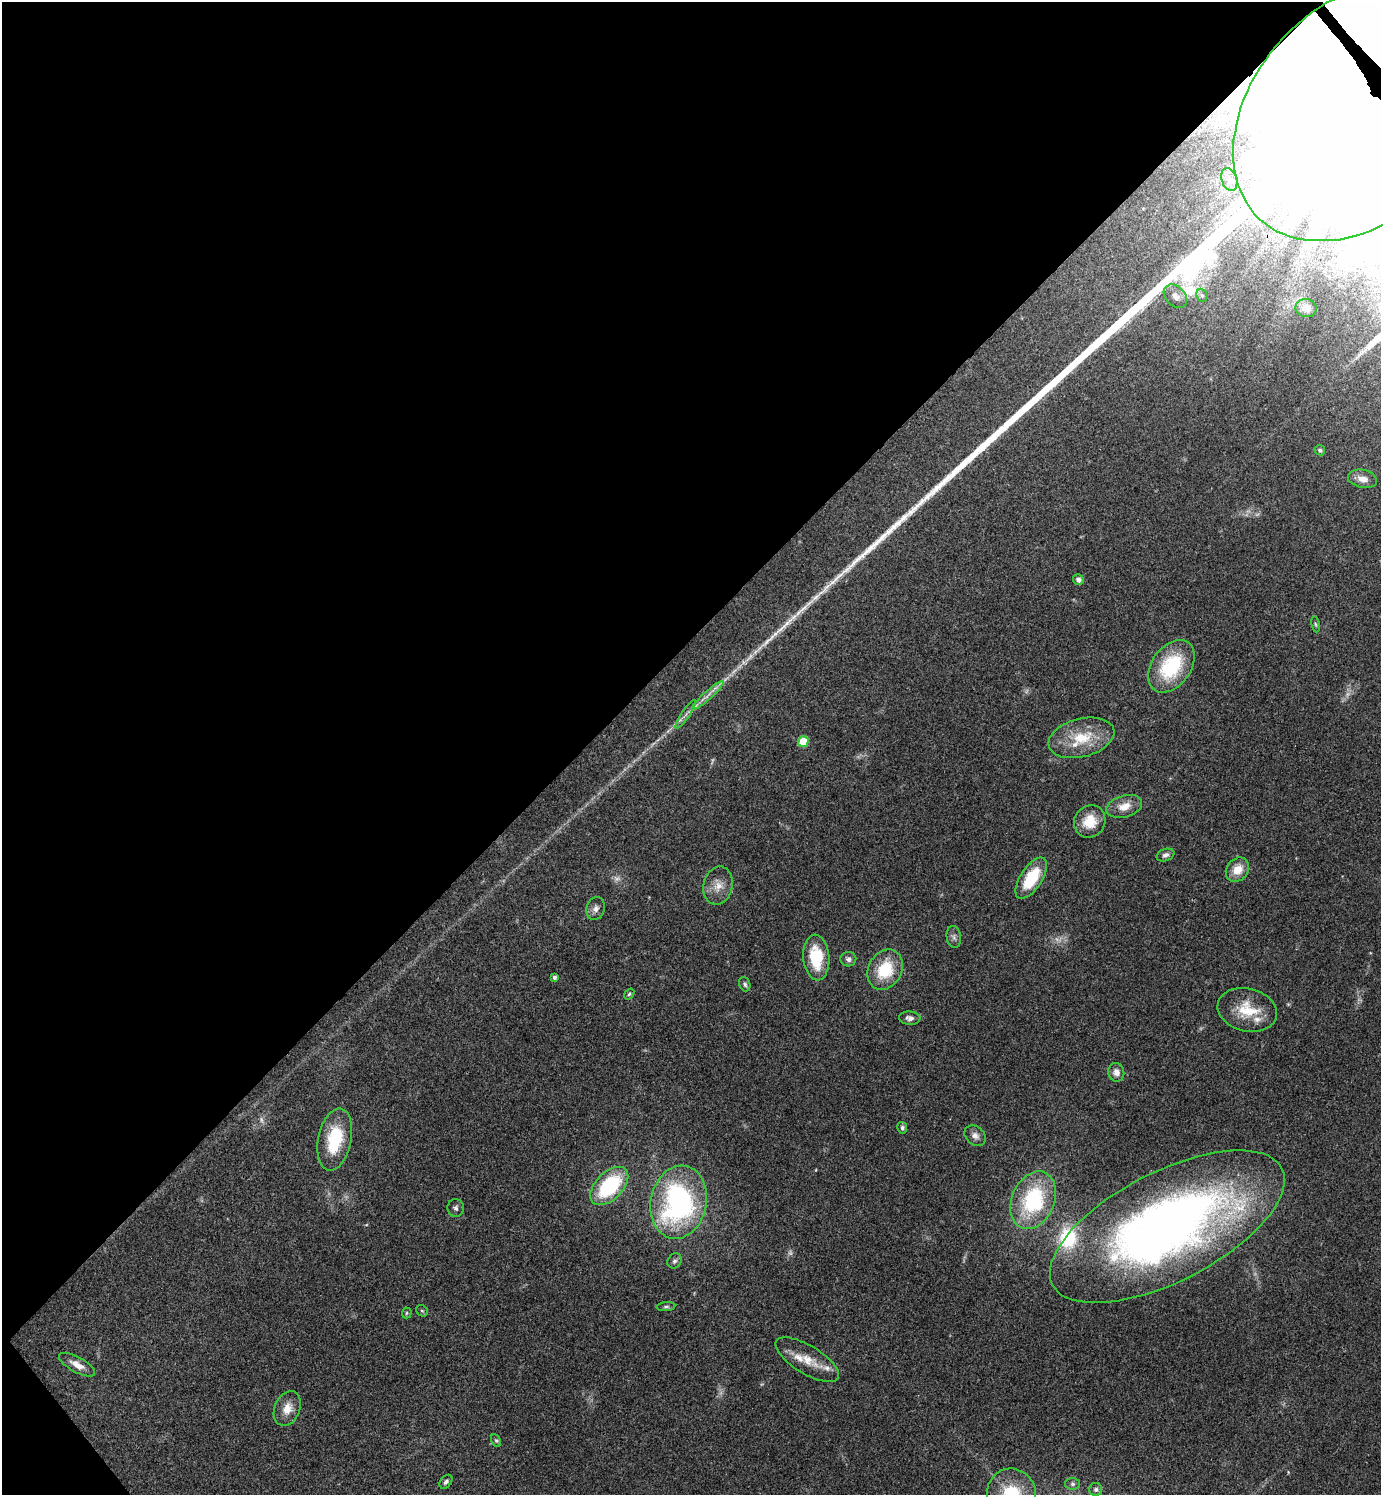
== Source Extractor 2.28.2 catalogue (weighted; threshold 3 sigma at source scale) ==
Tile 5 of 4 x 4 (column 1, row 2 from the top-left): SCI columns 302-1680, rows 2988-4480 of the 5977 x 5979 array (HDU 1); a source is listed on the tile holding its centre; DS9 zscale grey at full resolution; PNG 1383 x 1497 px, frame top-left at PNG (2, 2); each listed source drawn as its Kron ellipse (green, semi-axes under 4 px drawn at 4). Shown black and unused: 43% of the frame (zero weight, under 3 of 4 exposures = <1% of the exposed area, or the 3 px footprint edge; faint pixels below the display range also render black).
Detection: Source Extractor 2.28.2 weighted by HDU 2 'WHT'; one run over the whole footprint, this tile lists its part. Background 0.044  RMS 0.0048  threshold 0.0217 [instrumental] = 3 sigma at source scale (4.5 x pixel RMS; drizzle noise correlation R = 1.50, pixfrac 1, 0.05/0.05 arcsec/px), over >= 5 px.
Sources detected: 67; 11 too faint to see at this stretch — neither listed nor drawn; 5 inside a brighter listed object's ellipse — not listed separately; the other 51 listed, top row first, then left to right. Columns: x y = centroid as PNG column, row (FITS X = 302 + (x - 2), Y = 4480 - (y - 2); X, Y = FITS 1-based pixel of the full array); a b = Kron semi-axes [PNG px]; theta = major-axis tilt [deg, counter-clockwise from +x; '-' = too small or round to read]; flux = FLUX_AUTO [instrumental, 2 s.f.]
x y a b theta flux
1361 110 149 106 47 44000
1229 180 12 7 -72 2.9
1202 295 7 5 -68 0.99
1175 296 13 9 -44 3.2
1306 308 10 9 - 3.9
1320 450 5 5 - 1.3
1362 479 15 9 -12 4.3
1078 579 5 5 - 2.3
1316 624 8 4 -81 0.83
1171 666 29 19 54 35
708 695 21 4 42 3.6
686 714 17 3 55 2.1
1081 738 33 19 14 19
803 741 5 5 - 17
1124 806 18 11 16 6.8
1090 821 17 15 56 10
1165 855 9 6 19 1.7
1237 870 13 10 50 7.6
1031 878 23 11 57 20
718 886 19 14 77 6.7
596 909 11 9 73 2.6
954 937 11 7 -80 1.8
816 958 23 13 -85 21
848 959 8 7 - 1.8
885 970 21 16 62 20
554 977 3 3 - 1.3
745 984 7 5 -69 1.2
629 994 6 4 53 0.82
1247 1010 30 21 -13 16
910 1018 11 6 -5 2.1
1116 1072 9 8 - 3.3
902 1128 6 5 - 1.2
975 1136 12 9 -38 2.7
335 1139 31 16 79 24
609 1186 23 13 45 40
1033 1200 30 21 67 46
679 1202 37 28 78 110
456 1208 9 8 - 1.6
1167 1227 129 55 27 400
675 1261 8 6 57 1.4
666 1307 9 4 5 1
422 1311 6 5 - 0.75
407 1313 5 5 - 0.67
807 1360 36 14 -31 11
77 1365 20 7 -29 4.7
287 1408 18 12 67 6.6
496 1441 7 4 -62 0.76
446 1482 8 5 50 1.3
1073 1484 7 6 - 1.1
1096 1489 6 6 - 1.2
1011 1494 25 24 - 26
Overlapping masked pixels (flux is a lower limit): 2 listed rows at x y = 1361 110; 1167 1227
Isophote crosses this tile's border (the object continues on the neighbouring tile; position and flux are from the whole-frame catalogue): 2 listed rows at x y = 1361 110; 1011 1494